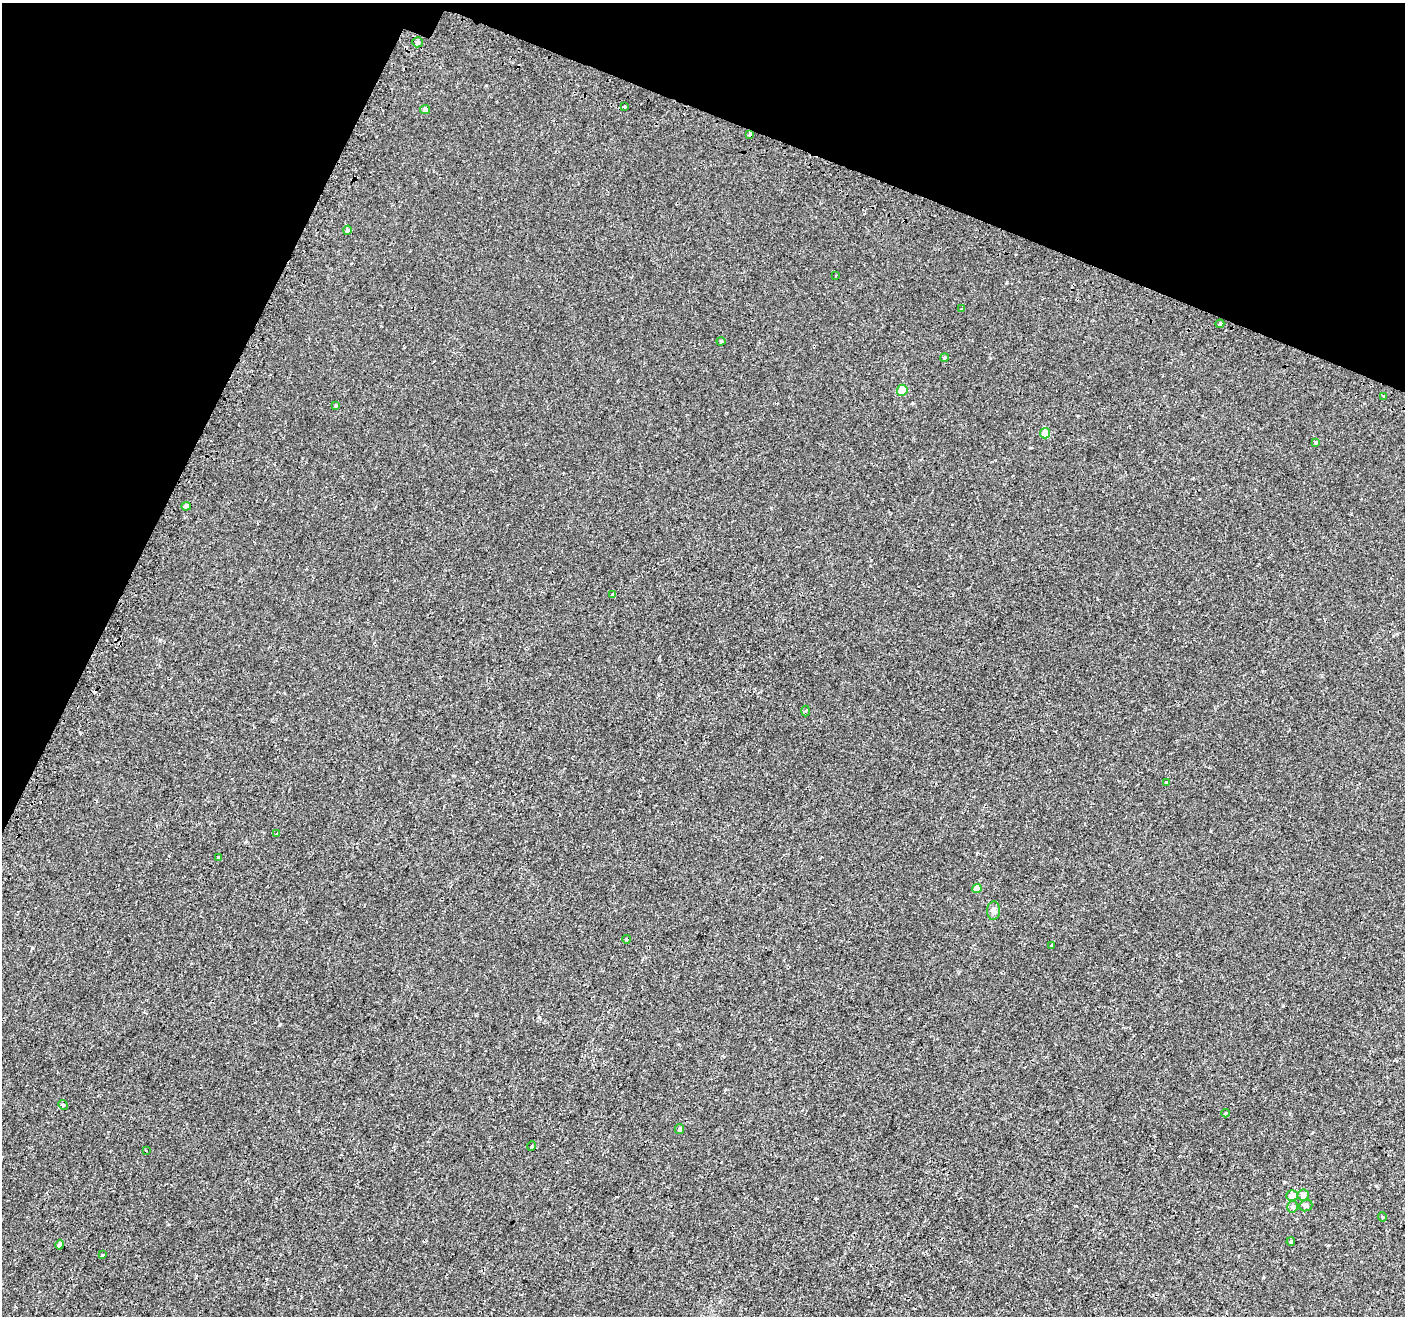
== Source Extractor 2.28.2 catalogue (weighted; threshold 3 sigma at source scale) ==
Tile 2 of 4 x 4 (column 2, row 1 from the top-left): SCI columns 1458-2860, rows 4203-5516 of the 5714 x 5845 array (HDU 1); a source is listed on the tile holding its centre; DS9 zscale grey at full resolution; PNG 1407 x 1318 px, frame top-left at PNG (2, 3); each listed source drawn as its Kron ellipse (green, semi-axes under 4 px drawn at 4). Shown black and unused: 20% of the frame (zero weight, under 2 of 3 exposures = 3% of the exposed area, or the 3 px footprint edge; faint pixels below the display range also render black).
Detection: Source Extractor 2.28.2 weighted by HDU 2 'WHT'; one run over the whole footprint, this tile lists its part. Background 0.00182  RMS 0.0034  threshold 0.0152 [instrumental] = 3 sigma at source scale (4.5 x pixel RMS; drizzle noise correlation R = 1.50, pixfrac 1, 0.0396/0.0396 arcsec/px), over >= 5 px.
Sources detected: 40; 2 cosmic-ray / hot-pixel residue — neither listed nor drawn; the other 38 listed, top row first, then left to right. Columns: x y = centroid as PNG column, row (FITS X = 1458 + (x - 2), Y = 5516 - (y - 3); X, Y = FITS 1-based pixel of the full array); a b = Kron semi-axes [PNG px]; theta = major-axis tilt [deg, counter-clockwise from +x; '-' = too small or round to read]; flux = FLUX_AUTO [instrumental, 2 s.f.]
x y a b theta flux
418 42 5 5 - 0.79
624 107 4 3 - 1.4
425 109 5 4 - 0.67
750 134 4 3 - 1.5
347 230 4 4 - 0.7
836 276 3 2 - 0.39
961 309 3 3 - 0.27
1220 324 4 3 - 1.2
721 341 4 4 - 0.31
944 358 4 3 - 0.3
902 390 5 5 - 4.8
1384 396 4 2 - 0.27
336 406 4 3 - 0.35
1045 433 5 5 - 4.2
1315 442 4 3 - 0.38
186 506 5 3 - 5.3
612 595 3 3 - 0.67
806 711 5 3 - 0.37
1166 783 4 3 - 0.28
276 834 3 2 - 0.22
219 858 3 3 - 0.72
977 888 4 4 - 2.6
994 911 9 6 86 1.2
626 939 4 3 - 0.22
1052 946 3 3 - 1.8
63 1105 5 4 - 0.35
1225 1113 4 3 - 0.32
680 1129 5 4 - 0.62
532 1146 5 3 - 0.26
146 1150 3 2 - 0.38
1303 1195 6 5 - 1.5
1292 1196 5 5 - 2.7
1306 1206 7 5 21 0.76
1293 1207 6 5 - 0.87
1382 1217 5 3 - 0.24
1291 1242 4 3 - 0.39
59 1245 5 4 - 1
102 1255 3 2 - 0.46
Overlapping masked pixels (flux is a lower limit): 3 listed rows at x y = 750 134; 1220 324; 186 506
Unlisted compact peaks at least as high as the median listed source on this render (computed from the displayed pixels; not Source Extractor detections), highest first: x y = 32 948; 1283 1006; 1376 1186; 539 1017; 160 640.